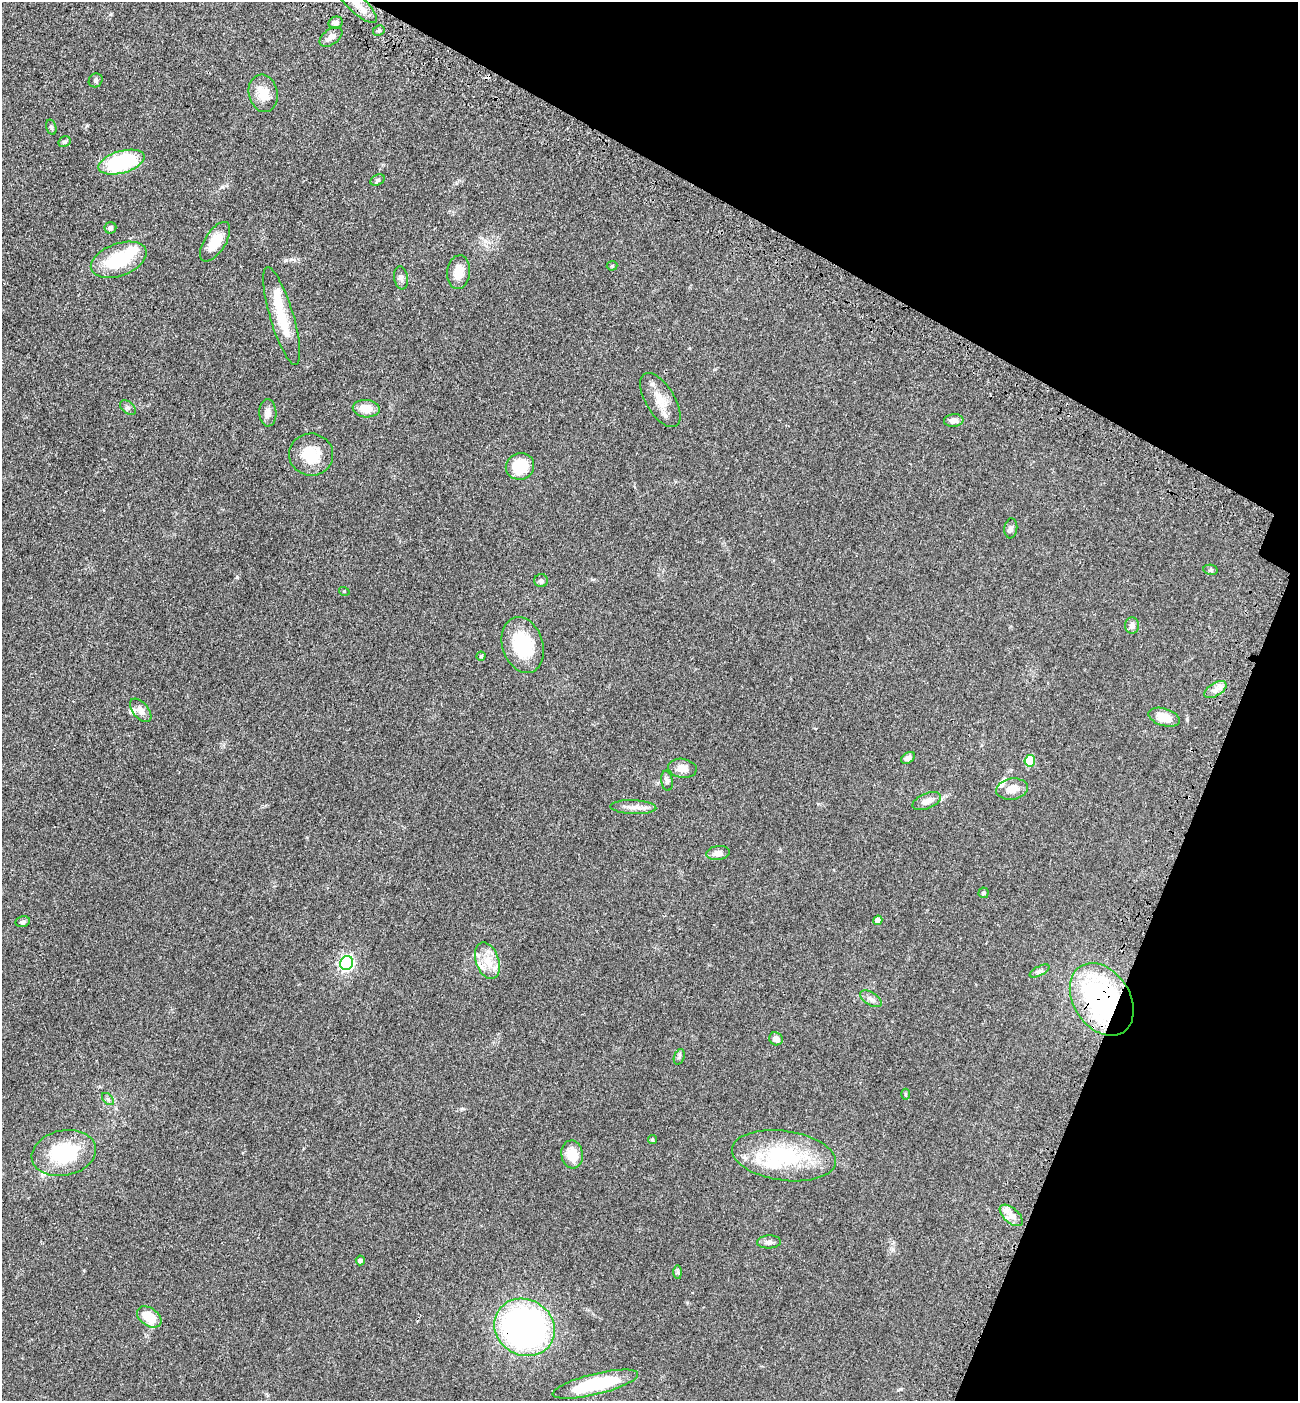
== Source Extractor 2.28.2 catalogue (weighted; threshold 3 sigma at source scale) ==
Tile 8 of 4 x 4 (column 4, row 2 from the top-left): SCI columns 4117-5412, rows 2882-4280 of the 5774 x 5764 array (HDU 1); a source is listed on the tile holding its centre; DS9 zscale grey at full resolution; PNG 1300 x 1403 px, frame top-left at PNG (2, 2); each listed source drawn as its Kron ellipse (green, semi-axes under 4 px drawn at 4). Shown black and unused: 22% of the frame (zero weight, under 3 of 4 exposures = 6% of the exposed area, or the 3 px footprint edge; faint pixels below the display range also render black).
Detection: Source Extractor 2.28.2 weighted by HDU 2 'WHT'; one run over the whole footprint, this tile lists its part. Background 0.0449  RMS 0.0053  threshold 0.0239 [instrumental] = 3 sigma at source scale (4.5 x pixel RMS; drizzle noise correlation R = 1.50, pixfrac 1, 0.05/0.05 arcsec/px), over >= 5 px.
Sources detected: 74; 2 inside a brighter object's white glare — neither listed nor drawn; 7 inside a brighter listed object's ellipse — not listed separately; the other 65 listed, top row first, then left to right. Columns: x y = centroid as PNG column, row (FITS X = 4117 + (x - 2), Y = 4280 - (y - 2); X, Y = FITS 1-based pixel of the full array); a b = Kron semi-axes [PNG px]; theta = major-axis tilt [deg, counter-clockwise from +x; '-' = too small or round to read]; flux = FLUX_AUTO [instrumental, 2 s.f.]
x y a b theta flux
357 4 26 8 -44 6.2
336 23 7 6 - 2
379 31 6 5 - 0.81
331 37 13 7 37 3.6
96 80 7 6 - 1
263 93 19 14 -76 8.6
51 127 8 5 -74 0.98
64 142 6 5 - 0.91
121 162 24 11 16 45
378 180 7 5 26 1.1
110 228 6 5 - 1.1
215 242 22 10 57 11
119 260 29 16 20 28
612 266 5 5 - 0.59
459 272 17 11 84 7.4
401 278 11 6 -82 1.8
282 316 51 11 -73 19
660 400 30 14 -59 9.1
128 408 9 5 -41 1.2
366 409 13 9 -4 7.7
268 413 13 8 -87 3.2
954 420 10 6 6 3.2
311 455 22 21 - 15
520 466 14 13 - 17
1011 528 10 6 84 1.6
1211 570 7 5 -11 0.88
541 581 7 6 - 1.4
344 591 5 3 - 0.44
1132 625 8 7 - 2.2
523 645 29 20 -73 26
481 656 4 4 - 0.67
1215 690 12 6 32 2.9
141 710 14 7 -50 2.9
1164 717 16 8 -17 8.1
908 758 7 5 34 2.1
1030 761 6 5 - 18
682 768 14 9 -9 4.5
667 781 10 5 -82 1.7
1012 789 16 10 9 5.6
927 801 15 7 23 4.1
633 807 23 7 -2 4.3
718 853 12 7 8 2.7
984 893 5 5 - 1.1
878 920 4 4 - 3.2
23 922 7 5 10 1.3
487 961 19 11 -71 8.1
347 963 7 6 - 110
1039 971 11 4 27 1.4
871 999 12 6 -32 2.1
1102 999 39 28 -57 110
776 1039 7 6 - 3.3
679 1057 8 5 71 0.95
906 1094 5 3 - 0.49
108 1099 7 4 -46 1
652 1140 4 4 - 0.8
64 1153 32 22 12 34
572 1154 14 10 -82 9.8
784 1156 52 25 -8 44
1011 1215 14 7 -41 3.4
769 1242 12 6 3 1.9
360 1260 5 5 - 1.2
678 1272 7 4 -90 0.75
149 1317 13 9 -35 11
524 1327 31 28 -30 180
595 1384 44 10 14 33
Overlapping masked pixels (flux is a lower limit): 3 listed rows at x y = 357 4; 1102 999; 524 1327
Isophote crosses this tile's border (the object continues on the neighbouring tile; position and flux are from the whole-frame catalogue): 1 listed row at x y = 357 4
Unlisted compact peaks at least as high as the median listed source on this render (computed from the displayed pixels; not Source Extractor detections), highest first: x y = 237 577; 222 187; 87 126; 900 1389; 462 1109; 291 259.